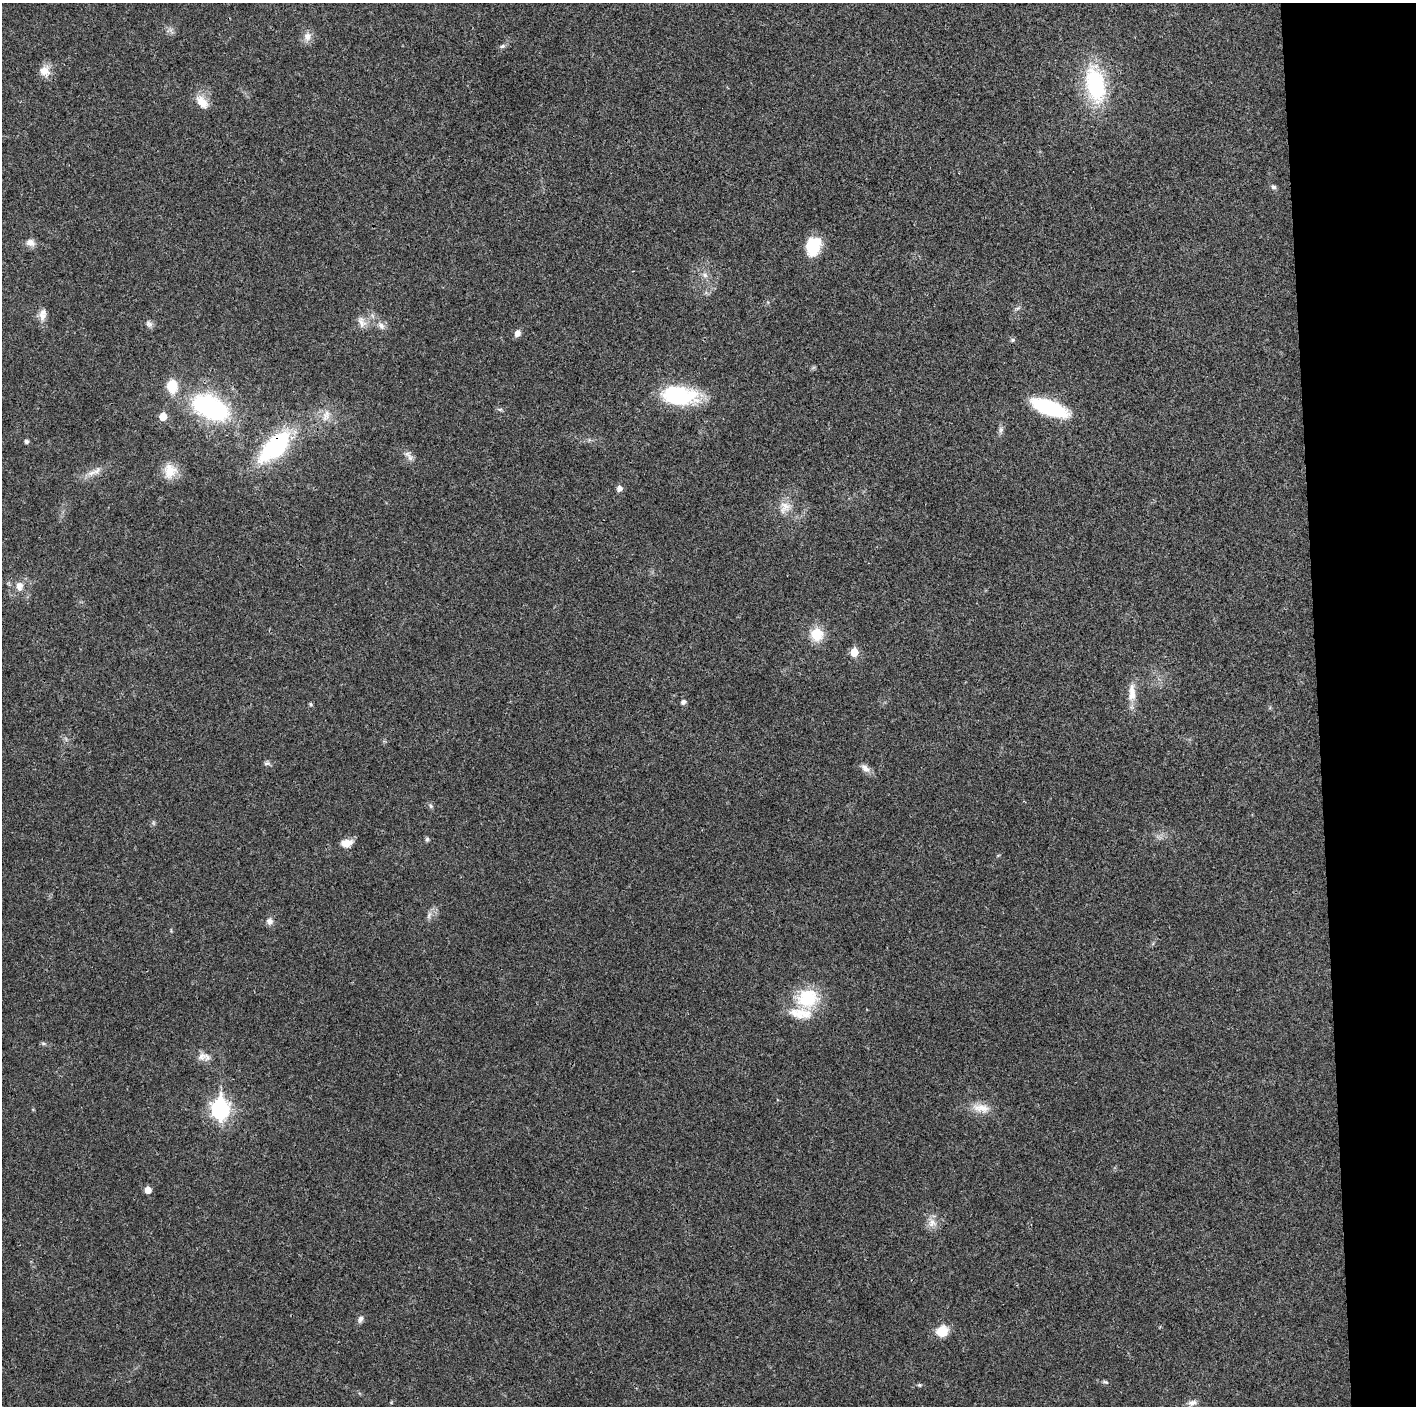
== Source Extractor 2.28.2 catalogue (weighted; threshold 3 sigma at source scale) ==
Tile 6 of 3 x 3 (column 3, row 2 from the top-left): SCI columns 2829-4242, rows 1411-2814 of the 4244 x 4222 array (HDU 1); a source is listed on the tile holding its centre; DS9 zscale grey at full resolution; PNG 1418 x 1408 px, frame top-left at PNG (2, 3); no overlay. Shown black and unused: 7% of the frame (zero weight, under 3 of 4 exposures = <1% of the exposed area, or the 3 px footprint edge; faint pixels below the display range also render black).
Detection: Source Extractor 2.28.2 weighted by HDU 2 'WHT'; one run over the whole footprint, this tile lists its part. Background 0.0193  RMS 0.0039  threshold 0.0177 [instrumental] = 3 sigma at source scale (4.5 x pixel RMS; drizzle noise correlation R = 1.50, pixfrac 1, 0.05/0.05 arcsec/px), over >= 5 px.
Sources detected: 58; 2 inside a brighter listed object's ellipse — not listed separately; the other 56 listed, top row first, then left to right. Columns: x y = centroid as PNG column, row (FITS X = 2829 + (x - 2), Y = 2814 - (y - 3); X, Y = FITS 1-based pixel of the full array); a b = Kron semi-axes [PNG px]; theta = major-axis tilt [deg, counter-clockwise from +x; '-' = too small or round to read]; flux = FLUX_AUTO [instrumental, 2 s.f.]
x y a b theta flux
307 37 12 10 73 2.8
502 46 8 5 26 0.87
44 71 14 13 - 4.1
1095 84 40 20 -78 36
202 102 20 11 -51 5.2
1274 187 6 6 - 0.94
30 243 12 9 -11 2.4
813 246 21 15 74 11
705 275 8 7 - 1.4
1017 308 8 4 19 0.69
42 316 12 10 68 2.8
362 322 17 9 -62 2.8
149 324 10 7 -15 1.4
381 325 12 8 -45 2.1
517 333 7 6 - 2.2
1013 340 6 5 - 0.66
172 386 16 12 -89 8.3
678 395 39 20 -6 31
210 407 32 18 -27 63
1049 408 36 13 -20 31
500 409 7 4 0 0.66
163 416 6 5 - 6
326 416 18 10 72 4.2
1001 430 10 6 80 1.2
26 441 4 4 - 1.1
275 446 46 21 44 41
410 458 9 7 -59 1.6
170 471 19 16 83 6.6
94 472 27 7 26 3.7
619 488 5 5 - 2.1
785 507 19 14 56 5
19 586 10 8 90 3
817 634 17 16 - 7.8
854 652 6 5 - 8.9
1132 691 21 9 90 4.6
683 702 6 6 - 1.2
311 704 5 5 - 0.64
267 763 9 6 -1 0.93
865 768 13 8 -42 2.3
431 806 6 5 - 0.73
427 839 6 5 - 0.73
346 843 14 8 9 3.9
429 915 10 5 69 1.3
269 921 9 9 - 1.8
807 998 26 22 13 19
43 1043 6 4 -19 0.6
201 1056 14 11 6 3.1
981 1108 25 11 -8 5.6
220 1109 9 7 -89 140
148 1190 5 5 - 4.3
932 1223 13 12 - 3.4
361 1319 9 6 66 1.4
942 1331 14 12 29 6.4
1105 1382 8 4 -15 0.73
919 1385 6 5 - 0.54
1192 1403 12 7 10 2.2
Overlapping masked pixels (flux is a lower limit): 1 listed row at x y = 275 446